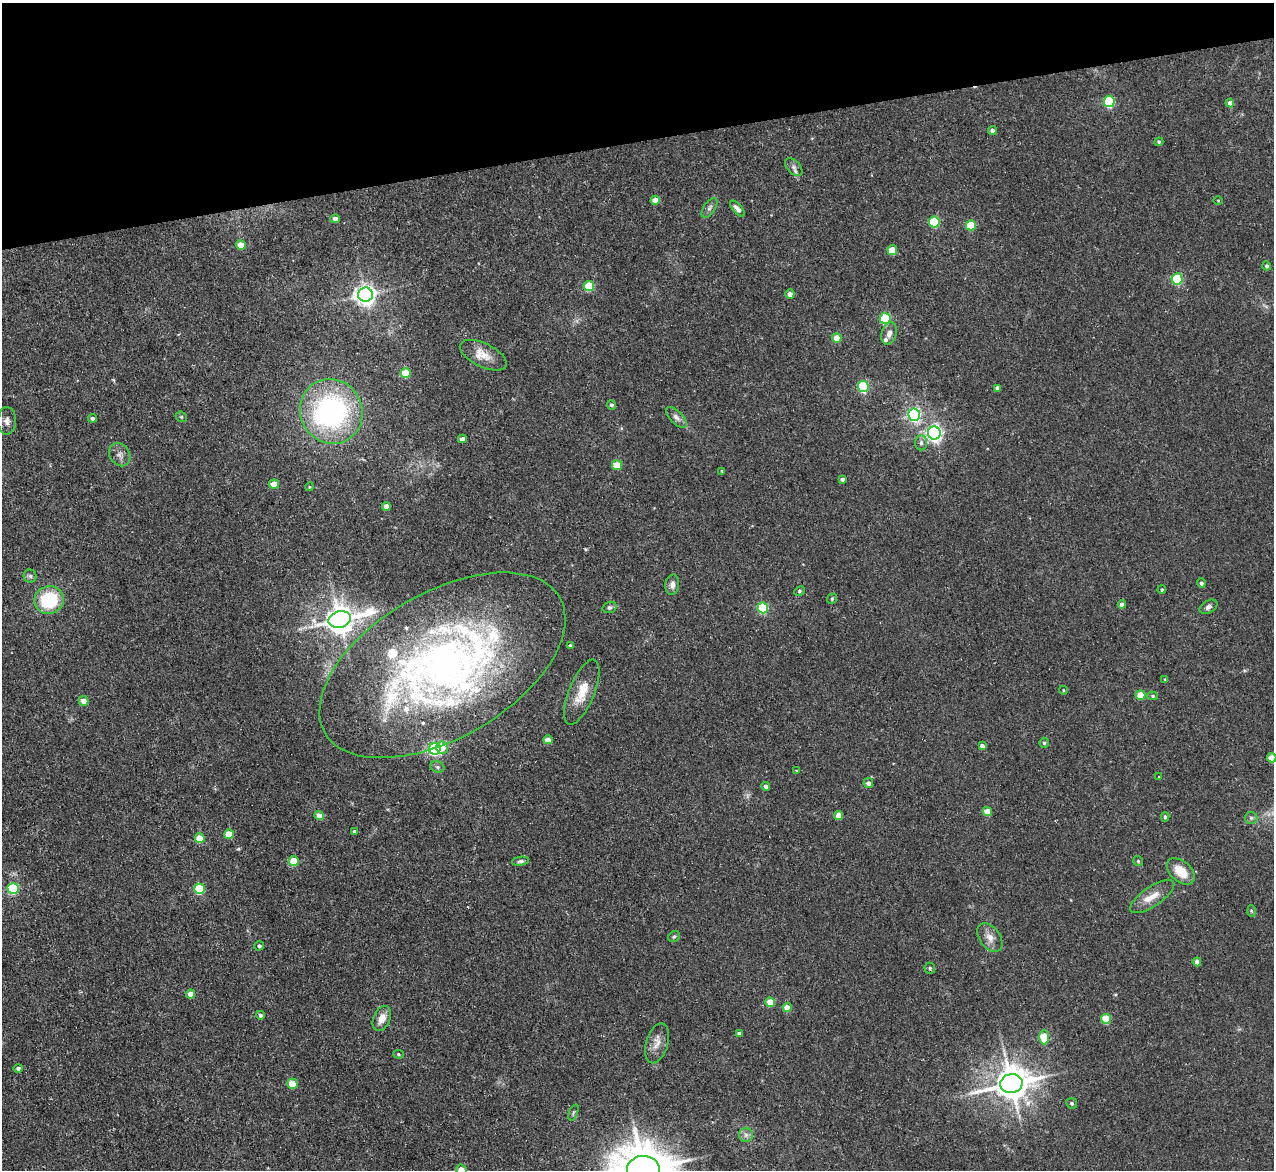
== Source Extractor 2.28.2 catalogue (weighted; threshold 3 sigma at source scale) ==
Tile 3 of 4 x 4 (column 3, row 1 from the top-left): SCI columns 2551-3822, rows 3640-4807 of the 5154 x 5095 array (HDU 1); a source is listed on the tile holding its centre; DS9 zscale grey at full resolution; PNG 1276 x 1172 px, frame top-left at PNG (2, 3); each listed source drawn as its Kron ellipse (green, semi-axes under 4 px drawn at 4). Shown black and unused: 12% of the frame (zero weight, under 3 of 5 exposures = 3% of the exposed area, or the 3 px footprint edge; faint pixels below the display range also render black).
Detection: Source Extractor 2.28.2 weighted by HDU 2 'WHT'; one run over the whole footprint, this tile lists its part. Background 0.0273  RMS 0.005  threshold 0.0226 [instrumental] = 3 sigma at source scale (4.5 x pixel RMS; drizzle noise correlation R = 1.50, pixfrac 1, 0.05/0.05 arcsec/px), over >= 5 px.
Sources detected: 121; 1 inside a brighter object's white glare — neither listed nor drawn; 7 inside a brighter listed object's ellipse — not listed separately; the other 113 listed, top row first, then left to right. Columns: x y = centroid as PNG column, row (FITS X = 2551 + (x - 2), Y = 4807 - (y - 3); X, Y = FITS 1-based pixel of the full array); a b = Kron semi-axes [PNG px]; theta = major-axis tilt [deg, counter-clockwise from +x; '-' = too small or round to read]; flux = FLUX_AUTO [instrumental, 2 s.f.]
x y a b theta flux
1109 101 6 5 - 49
1230 103 4 4 - 3.1
992 131 4 4 - 2.2
1159 142 4 4 - 0.56
794 167 11 6 -47 1.9
655 200 4 4 - 4.5
1218 200 5 3 - 0.41
709 208 11 5 56 1.6
737 209 10 4 -48 2.2
335 219 5 4 - 2.5
934 222 5 5 - 32
971 225 5 5 - 17
241 245 5 4 - 7.7
892 250 5 5 - 11
1267 266 4 4 - 0.98
1177 279 5 5 - 42
589 286 5 5 - 22
790 294 4 4 - 2.9
365 295 7 7 - 320
885 318 5 5 - 40
889 333 11 7 73 2.8
837 338 5 4 - 7.6
483 355 25 11 -26 6.7
406 373 5 5 - 15
863 387 5 5 - 50
997 388 4 4 - 1.2
611 405 4 4 - 0.97
331 411 33 31 -60 93
914 415 6 6 - 110
181 417 6 5 - 0.78
676 417 13 6 -45 2.3
93 418 4 3 - 1.8
7 421 14 9 88 3
934 433 6 6 - 170
462 439 4 4 - 2.9
921 443 7 6 - 1.6
120 455 12 10 -57 2.9
617 465 5 5 - 11
722 471 4 4 - 0.48
842 479 4 4 - 1.4
274 484 5 4 - 7.6
309 487 4 3 - 0.48
386 506 4 4 - 3.6
30 576 6 6 - 1.1
1201 583 5 4 - 1.4
672 585 10 7 84 2.5
1162 589 4 4 - 0.62
799 591 5 4 - 0.72
832 599 5 4 - 0.63
49 600 15 13 22 30
1122 604 4 4 - 2.5
609 607 7 5 17 1.2
1208 607 10 6 30 1.8
763 608 5 5 - 37
340 619 11 8 15 720
570 646 4 4 - 0.85
442 665 136 73 30 280
1165 679 4 3 - 0.4
1063 690 4 3 - 0.37
582 692 35 13 68 12
1141 695 5 5 - 10
1153 696 5 4 - 0.74
84 701 5 4 - 4.4
548 740 4 4 - 5.1
1044 743 5 4 - 0.75
982 746 4 4 - 2
442 748 6 6 - 5.6
435 749 6 6 - 89
1272 758 5 4 - 8.3
437 767 7 5 -22 1.1
796 770 4 2 - 0.39
1159 777 3 3 - 0.32
868 783 5 5 - 2.1
766 787 4 4 - 2.3
987 812 4 4 - 8.7
319 816 5 4 - 5.2
839 816 4 4 - 5.6
1165 817 4 4 - 1.1
1251 818 6 6 - 1.2
355 831 4 4 - 1.2
229 834 5 5 - 12
200 838 5 5 - 11
294 861 5 5 - 15
520 861 8 4 9 1.1
1138 861 5 5 - 0.65
1181 871 16 10 -41 9.9
13 888 5 5 - 44
200 889 5 5 - 26
1152 897 26 9 34 6.6
1251 911 6 4 -87 0.56
674 936 6 5 - 0.98
990 937 16 10 -55 4.4
259 946 5 4 - 1
1197 962 4 4 - 3
930 968 5 5 - 0.94
191 994 4 4 - 4.9
770 1002 5 4 - 11
787 1008 4 4 - 6.5
260 1015 4 3 - 1.6
382 1018 13 8 66 5
1106 1019 5 5 - 18
739 1033 4 3 - 1.4
1044 1037 7 5 90 13
657 1043 20 11 73 5
398 1054 5 4 - 0.66
18 1068 5 4 - 1.4
292 1084 5 5 - 12
1011 1084 11 9 13 1100
1072 1103 5 5 - 1.1
573 1112 8 3 69 0.68
746 1135 7 7 - 1.7
461 1170 5 5 - 5.5
644 1170 16 14 -6 2600
Isophote crosses this tile's border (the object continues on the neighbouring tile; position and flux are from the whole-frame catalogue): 3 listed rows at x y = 1272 758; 461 1170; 644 1170